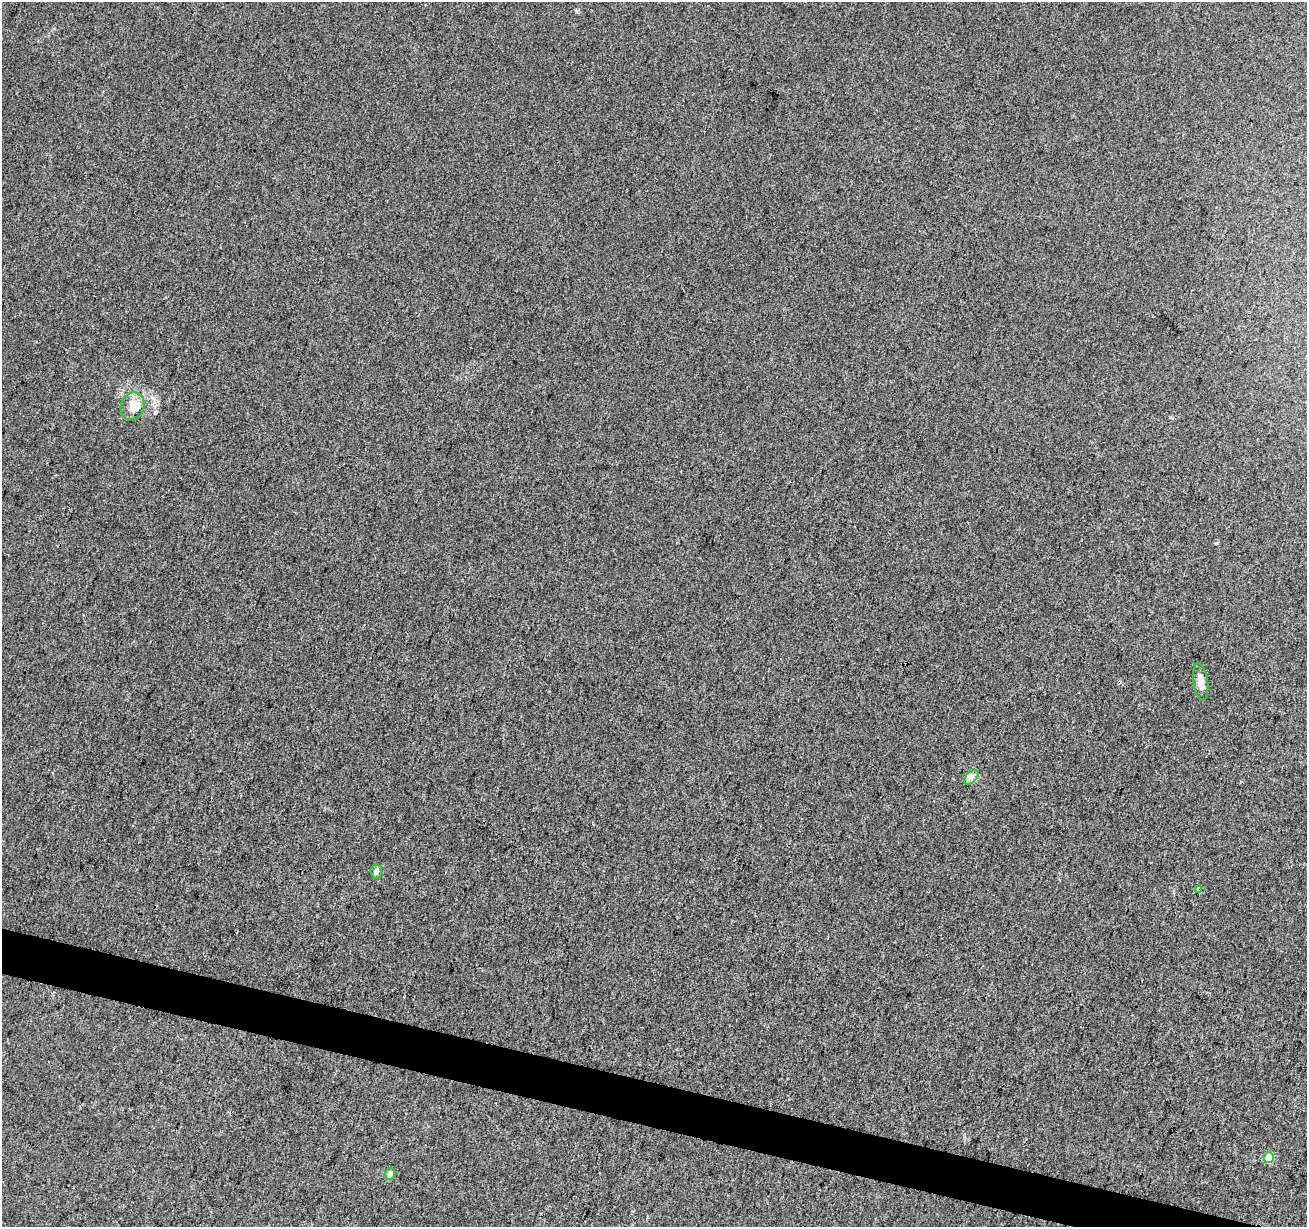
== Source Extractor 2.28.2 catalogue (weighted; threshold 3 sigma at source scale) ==
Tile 6 of 4 x 4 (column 2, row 2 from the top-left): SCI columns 1313-2617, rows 2732-3956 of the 5226 x 5399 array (HDU 1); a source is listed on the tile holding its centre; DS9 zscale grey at full resolution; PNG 1309 x 1229 px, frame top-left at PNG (2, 2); each listed source drawn as its Kron ellipse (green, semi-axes under 4 px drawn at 4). Shown black and unused: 3% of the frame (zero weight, under 3 of 4 exposures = <1% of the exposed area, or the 3 px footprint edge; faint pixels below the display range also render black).
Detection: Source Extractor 2.28.2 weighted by HDU 2 'WHT'; one run over the whole footprint, this tile lists its part. Background 0.00786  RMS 0.0036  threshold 0.0164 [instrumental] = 3 sigma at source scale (4.5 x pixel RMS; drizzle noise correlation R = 1.50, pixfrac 1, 0.0396/0.0396 arcsec/px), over >= 5 px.
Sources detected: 9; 1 cosmic-ray / hot-pixel residue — neither listed nor drawn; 1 inside a brighter listed object's ellipse — not listed separately; the other 7 listed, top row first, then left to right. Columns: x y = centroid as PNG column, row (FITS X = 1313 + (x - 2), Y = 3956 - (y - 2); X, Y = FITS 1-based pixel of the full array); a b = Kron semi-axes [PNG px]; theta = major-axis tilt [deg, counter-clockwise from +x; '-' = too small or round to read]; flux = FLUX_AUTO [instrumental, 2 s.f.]
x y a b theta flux
132 406 14 11 73 3.9
1201 682 18 7 -82 3.3
971 777 9 5 45 1.3
376 872 7 6 - 1.6
1199 889 4 3 - 4.2
1269 1158 5 5 - 17
390 1174 6 5 - 2
Overlapping masked pixels (flux is a lower limit): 1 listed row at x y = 1199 889